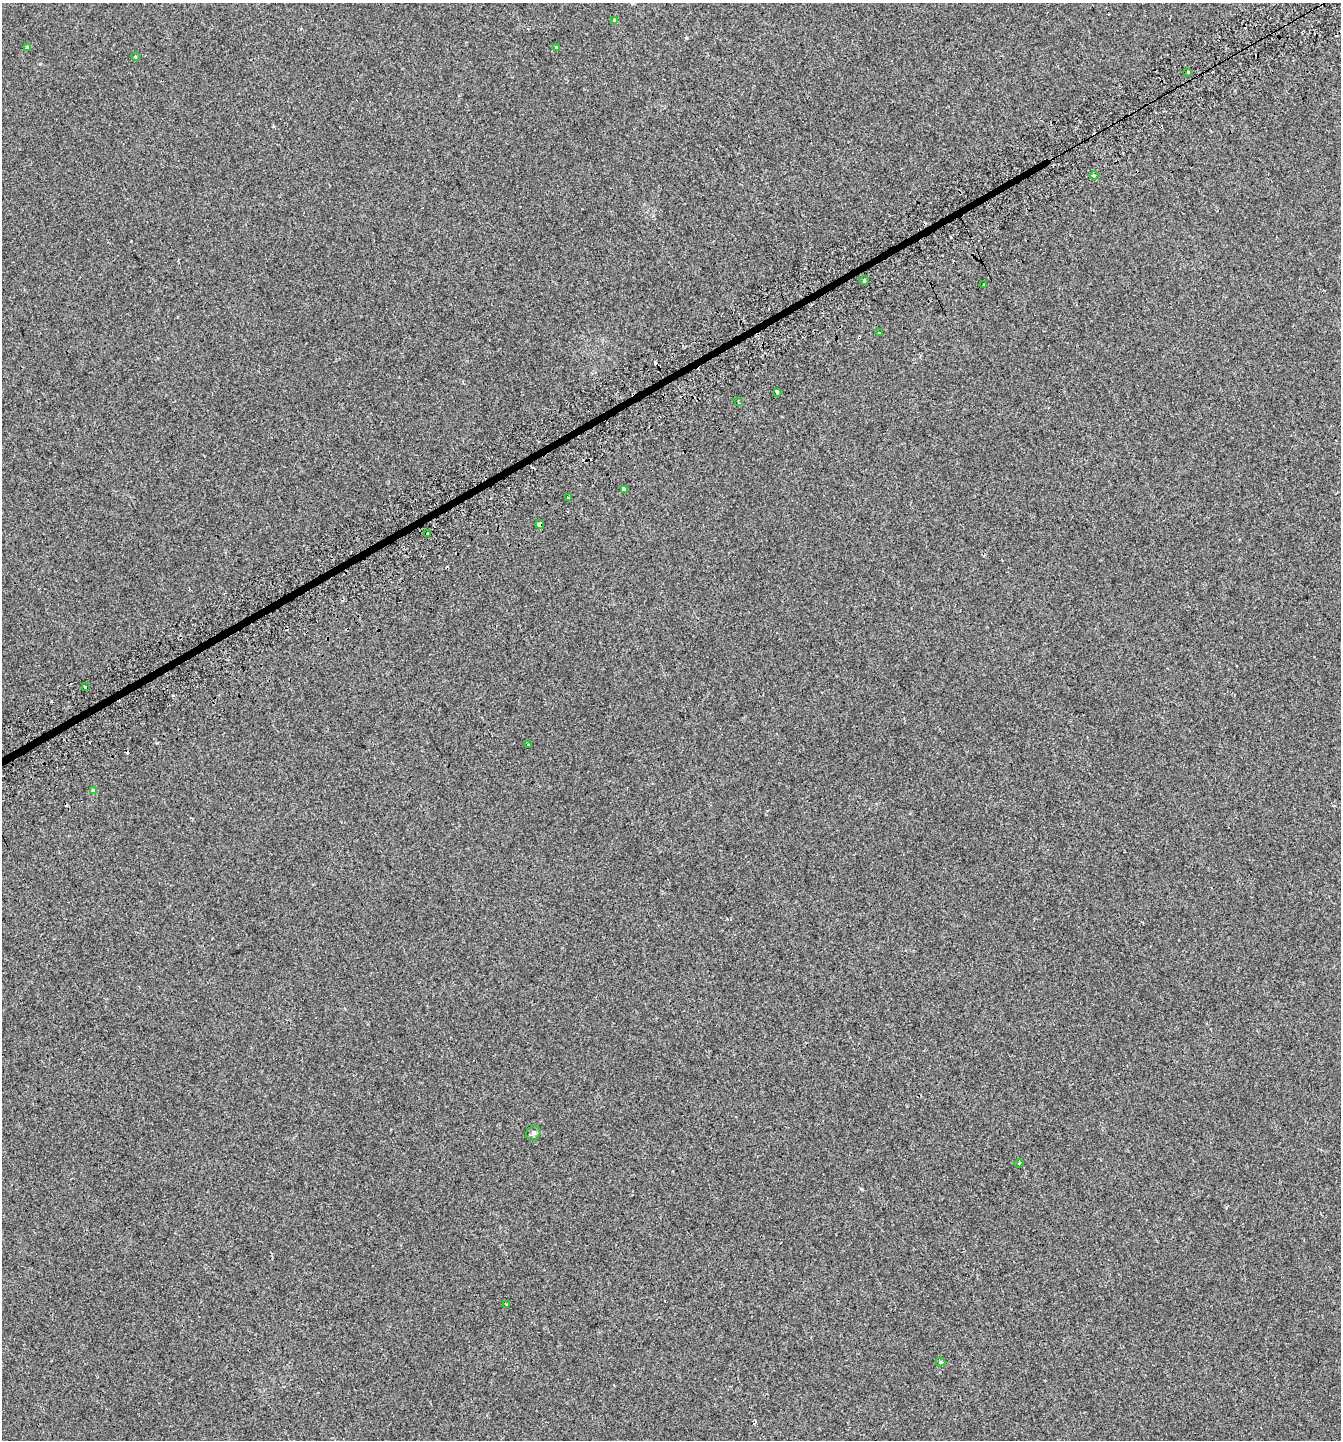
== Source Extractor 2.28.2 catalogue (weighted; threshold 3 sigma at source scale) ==
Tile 10 of 4 x 4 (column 2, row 3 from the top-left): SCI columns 1501-2839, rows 1489-2926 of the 5732 x 5857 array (HDU 1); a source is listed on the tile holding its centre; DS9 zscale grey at full resolution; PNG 1343 x 1442 px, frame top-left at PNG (2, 3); each listed source drawn as its Kron ellipse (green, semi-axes under 4 px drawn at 4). Shown black and unused: <1% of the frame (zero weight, under 2 of 3 exposures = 3% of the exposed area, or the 3 px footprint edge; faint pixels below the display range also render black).
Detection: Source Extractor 2.28.2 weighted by HDU 2 'WHT'; one run over the whole footprint, this tile lists its part. Background 0.0096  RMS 0.0067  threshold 0.0301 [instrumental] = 3 sigma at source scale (4.5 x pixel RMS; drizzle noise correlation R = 1.50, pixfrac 1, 0.0396/0.0396 arcsec/px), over >= 5 px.
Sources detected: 27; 5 cosmic-ray / hot-pixel residue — neither listed nor drawn; the other 22 listed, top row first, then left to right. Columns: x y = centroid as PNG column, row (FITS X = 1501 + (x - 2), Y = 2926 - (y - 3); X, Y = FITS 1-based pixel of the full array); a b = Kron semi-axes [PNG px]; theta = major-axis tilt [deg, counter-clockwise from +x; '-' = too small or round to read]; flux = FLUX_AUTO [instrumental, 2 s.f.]
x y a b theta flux
614 20 4 3 - 2.2
556 47 3 3 - 1
27 48 3 3 - 2.6
135 57 4 3 - 0.59
1188 72 3 3 - 1.8
1094 176 4 4 - 1
864 280 4 4 - 0.76
984 284 3 3 - 2.1
879 333 3 2 - 0.72
777 392 3 3 - 3.3
738 402 3 2 - 1
624 489 3 3 - 3
568 498 3 3 - 1.2
540 524 4 4 - 5.9
428 533 2 2 - 0.63
85 687 3 2 - 1.1
528 745 3 3 - 2
93 790 4 4 - 2.3
533 1133 7 6 - 1.8
1019 1163 4 3 - 0.55
506 1304 2 2 - 0.54
941 1362 4 3 - 1.2
Overlapping masked pixels (flux is a lower limit): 1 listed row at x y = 540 524
Unlisted compact peaks at least as high as the median listed source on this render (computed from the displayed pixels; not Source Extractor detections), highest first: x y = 686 38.